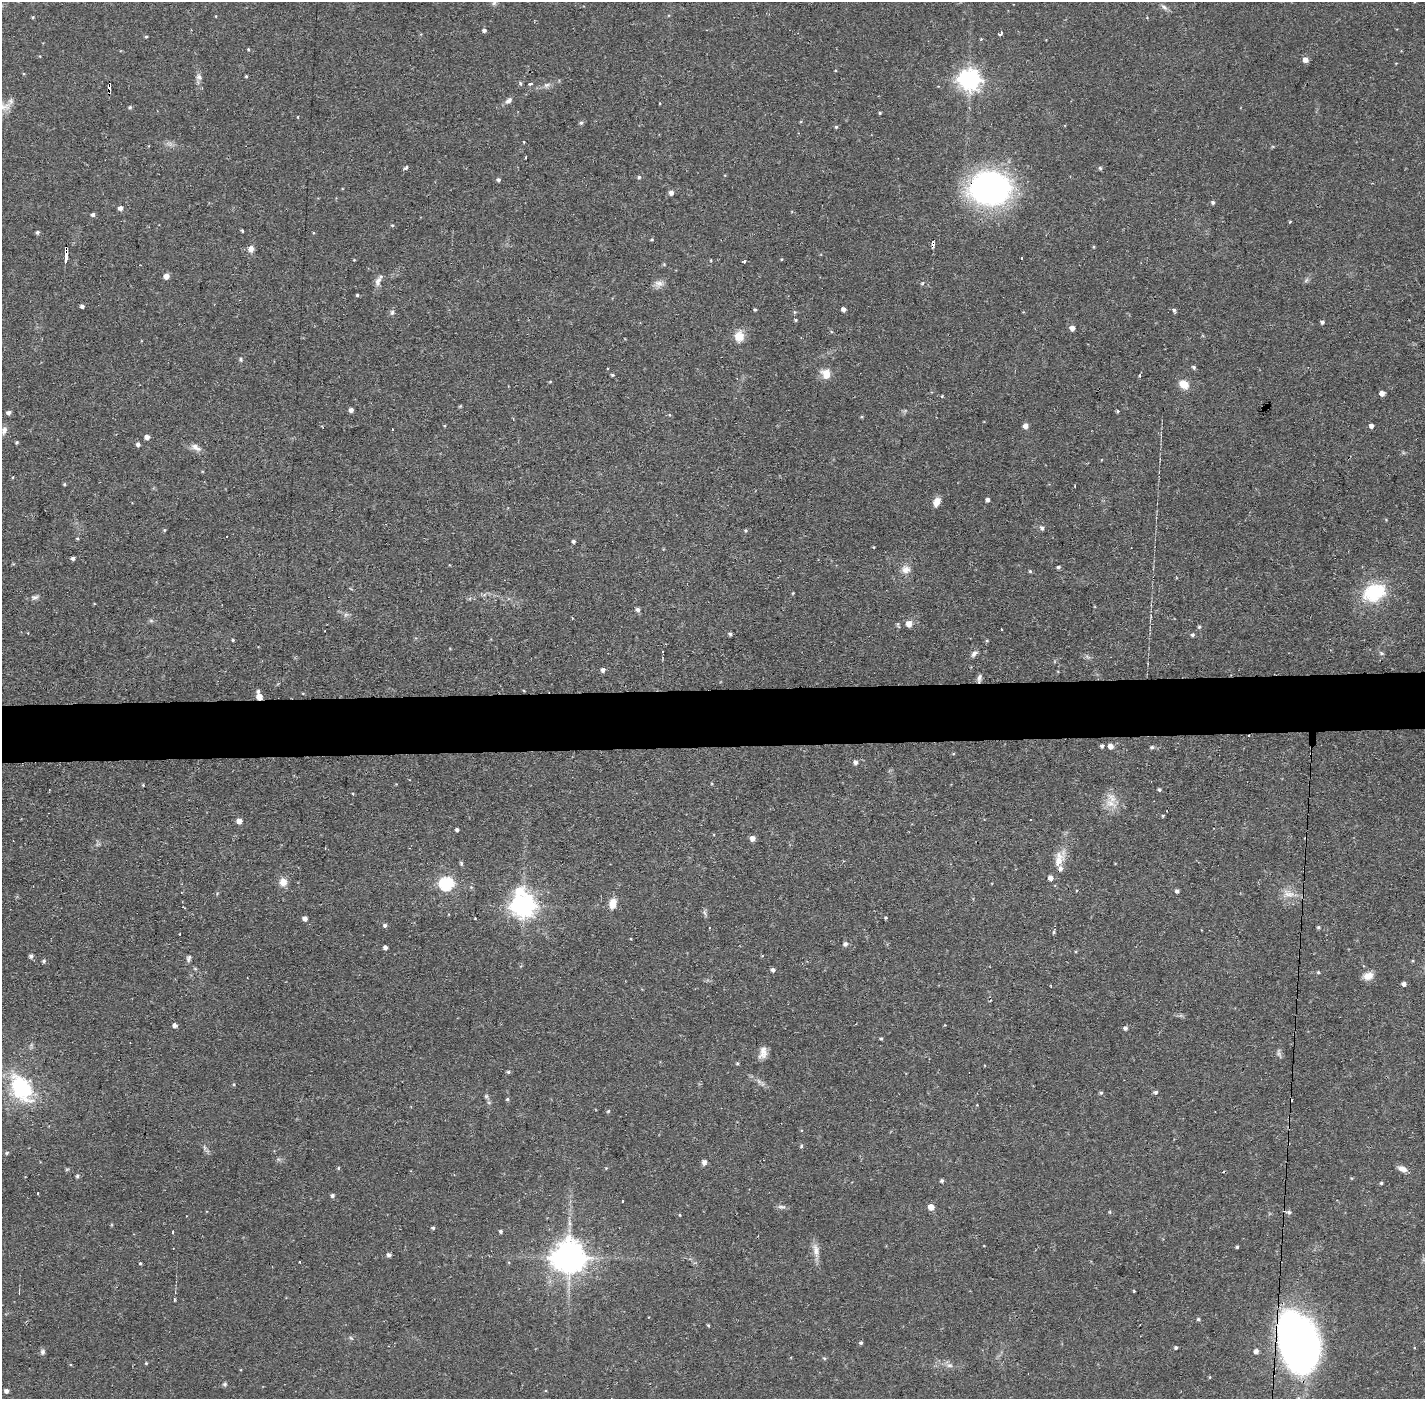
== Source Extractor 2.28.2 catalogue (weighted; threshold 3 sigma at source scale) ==
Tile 5 of 3 x 3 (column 2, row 2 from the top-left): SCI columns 1423-2845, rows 1451-2847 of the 4267 x 4298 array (HDU 1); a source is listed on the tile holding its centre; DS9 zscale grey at full resolution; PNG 1427 x 1401 px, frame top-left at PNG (2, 2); no overlay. Shown black and unused: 4% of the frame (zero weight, under 2 of 3 exposures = <1% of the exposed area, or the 3 px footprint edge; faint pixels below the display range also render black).
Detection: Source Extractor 2.28.2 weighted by HDU 2 'WHT'; one run over the whole footprint, this tile lists its part. Background 0.0915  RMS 0.0065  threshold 0.0291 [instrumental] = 3 sigma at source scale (4.5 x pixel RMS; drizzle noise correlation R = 1.50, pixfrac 1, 0.05/0.05 arcsec/px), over >= 5 px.
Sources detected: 220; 2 too faint to see at this stretch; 5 cosmic-ray / hot-pixel residue — not listed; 2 inside a brighter listed object's ellipse — not listed separately; the other 211 listed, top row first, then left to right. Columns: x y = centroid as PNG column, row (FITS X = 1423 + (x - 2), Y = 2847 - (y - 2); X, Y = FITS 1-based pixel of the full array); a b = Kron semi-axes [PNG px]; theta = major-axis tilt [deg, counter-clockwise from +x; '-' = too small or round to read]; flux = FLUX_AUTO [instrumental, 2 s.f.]
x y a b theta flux
494 3 7 4 45 1.4
1164 7 10 5 -47 2
216 16 4 3 - 0.44
33 17 3 3 - 0.71
484 30 4 4 - 1.6
1001 33 5 3 - 2.8
146 36 4 3 - 0.79
981 39 4 4 - 0.58
248 49 3 3 - 0.63
40 56 4 3 - 0.44
1305 60 5 5 - 3.8
246 76 4 3 - 0.69
199 77 9 7 -39 2.3
969 79 8 7 - 430
520 83 5 4 - 0.92
530 84 5 3 - 1
547 85 8 6 20 2.1
109 87 9 3 81 5.6
509 100 10 6 44 2.5
3 107 21 7 2 5.6
130 107 5 4 - 0.96
880 113 4 3 - 0.73
298 117 4 3 - 0.45
581 123 5 4 - 1.2
836 127 4 4 - 0.85
524 142 4 2 - 0.49
1273 147 5 3 - 0.64
526 157 3 2 - 0.66
406 167 4 4 - 1.1
1100 168 5 5 - 1
639 177 5 4 - 1
498 180 4 4 - 1.5
989 188 36 27 8 220
671 193 5 5 - 2.8
1213 202 4 4 - 1.4
120 208 5 4 - 2.6
93 215 5 4 - 1.6
1290 222 5 3 - 0.6
392 225 4 4 - 0.74
242 231 3 3 - 4
37 232 4 4 - 1.3
652 239 5 3 - 0.68
932 244 6 3 -84 5.1
1094 247 4 3 - 0.61
251 249 9 7 79 3.4
66 256 12 3 89 17
1022 258 2 2 - 0.79
711 260 4 3 - 0.5
744 261 3 3 - 1.5
664 264 4 4 - 0.68
166 276 5 5 - 4.6
1306 280 8 4 53 1.3
378 281 15 7 69 3.5
659 283 13 9 6 3.7
922 283 5 5 - 0.84
357 295 3 3 - 0.79
82 306 4 4 - 1.8
755 309 4 3 - 0.87
843 309 4 4 - 2.6
1174 310 5 4 - 1.2
392 312 7 5 73 1.5
796 320 4 3 - 0.78
1322 322 4 4 - 1.7
1072 328 5 5 - 3.3
739 336 12 12 - 8
241 359 7 3 -82 0.83
1194 367 5 4 - 1.4
826 374 11 9 -54 7.9
612 375 3 3 - 0.9
1140 375 3 3 - 1.2
550 382 5 3 - 0.57
1184 384 11 9 -33 7.6
1382 393 4 4 - 3.8
942 396 3 3 - 0.58
460 406 5 4 - 0.64
351 410 4 4 - 2.5
1117 411 4 3 - 0.82
9 413 4 4 - 2.3
1025 426 5 4 - 3.4
1371 426 5 4 - 2.3
4 430 10 7 70 3
392 430 3 2 - 0.74
147 437 4 4 - 3.1
17 442 4 4 - 0.95
138 444 4 4 - 2.1
196 447 16 7 -31 3.8
64 484 4 4 - 0.76
988 500 4 4 - 2
937 502 11 7 66 5.6
1386 520 5 3 - 0.52
1042 528 5 5 - 1.7
164 530 4 4 - 0.71
746 530 5 4 - 0.83
77 538 4 4 - 0.74
573 541 4 4 - 1.2
73 558 4 4 - 1.8
1058 567 4 3 - 1.2
906 569 12 11 - 5.1
1030 571 4 4 - 0.88
1374 592 26 19 21 36
793 593 4 3 - 0.54
35 597 10 6 16 2
637 609 5 5 - 1.8
346 614 7 4 19 1.3
151 620 6 4 -20 1
909 624 6 5 - 5
1199 627 5 4 - 0.96
730 634 4 3 - 1.3
1192 635 4 4 - 1.3
233 640 4 3 - 0.75
987 641 5 3 - 0.66
974 653 9 6 50 2.2
1381 653 8 4 -28 1.1
1087 657 10 3 -21 1.2
603 670 4 4 - 2.3
979 678 12 5 79 2.1
258 691 5 4 - 1.2
259 697 5 5 - 5.8
1102 746 4 4 - 1.5
1110 746 5 5 - 4.1
1152 747 6 5 - 1.1
953 754 5 3 - 0.58
856 762 5 5 - 2.4
712 783 4 3 - 0.6
143 785 4 3 - 0.61
1159 789 4 4 - 0.97
1110 803 19 10 -25 7.9
1163 816 3 3 - 0.74
239 821 4 4 - 5.3
457 830 4 3 - 1.5
752 838 5 5 - 3.7
1058 860 18 11 43 8.1
461 863 6 4 -75 0.99
1050 878 5 5 - 3.2
283 882 10 9 - 5.8
446 884 6 6 - 110
519 891 10 9 - 16
1177 891 5 5 - 1.5
1288 894 18 10 -17 7.2
613 903 11 8 79 7.3
523 905 8 7 - 560
704 913 8 4 -71 1.3
305 918 5 4 - 2.8
886 918 3 3 - 0.9
385 925 5 5 - 1.5
1318 927 4 4 - 1.1
1053 932 5 3 - 0.93
845 944 6 6 - 1.6
385 947 4 4 - 2.3
31 956 5 5 - 1.8
762 956 4 3 - 0.47
190 957 5 3 - 1.2
44 961 5 4 - 1.5
773 970 5 4 - 1.8
1318 972 4 4 - 0.75
1368 976 12 9 20 5.8
1404 984 4 4 - 2.2
1051 986 3 2 - 0.58
175 1025 5 4 - 2.4
1125 1028 5 5 - 1.8
881 1039 4 4 - 0.74
763 1052 16 9 77 5.1
737 1063 4 3 - 0.89
508 1072 4 4 - 1.1
234 1084 5 4 - 0.8
21 1088 38 24 -61 48
1156 1092 5 4 - 1.4
1101 1093 4 4 - 1.1
486 1096 6 6 - 1.1
507 1099 5 4 - 0.92
977 1105 3 3 - 0.45
608 1111 5 4 - 0.74
801 1146 5 4 - 0.85
204 1148 8 4 -82 1.3
7 1153 6 4 60 0.77
704 1162 5 5 - 2.8
338 1168 5 4 - 0.7
1402 1169 11 6 -22 3.7
77 1176 5 4 - 1.2
1351 1178 4 3 - 0.58
942 1181 4 4 - 1.3
1381 1183 4 4 - 0.86
38 1193 3 2 - 0.73
332 1195 5 4 - 1.5
622 1201 3 2 - 0.73
781 1207 13 4 -3 1.8
931 1207 5 5 - 6
1110 1212 5 3 - 0.64
1289 1212 8 6 -3 1.7
680 1215 4 3 - 0.5
433 1228 5 4 - 1.1
500 1231 4 4 - 1.1
173 1232 3 2 - 0.9
1237 1247 3 3 - 0.92
816 1250 22 8 -80 5.4
389 1255 4 4 - 2
569 1257 10 9 - 1300
1134 1291 3 3 - 0.53
1198 1319 4 4 - 1
708 1325 5 3 - 0.67
351 1338 7 4 -44 0.93
1298 1341 54 32 -72 340
861 1343 4 4 - 1.1
1176 1348 4 4 - 1.1
1256 1351 5 5 - 2.8
42 1352 8 6 88 1.7
824 1358 5 4 - 0.74
146 1363 4 4 - 0.6
949 1365 9 6 0 2.2
225 1384 6 5 - 1.2
6 1391 4 4 - 2.7
Overlapping masked pixels (flux is a lower limit): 7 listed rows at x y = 109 87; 989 188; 932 244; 66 256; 979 678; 259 697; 1298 1341
Isophote crosses this tile's border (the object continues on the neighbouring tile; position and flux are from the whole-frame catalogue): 2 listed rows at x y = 3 107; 1298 1341
Unlisted compact peaks at least as high as the median listed source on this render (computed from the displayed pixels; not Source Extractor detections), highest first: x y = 140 1263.